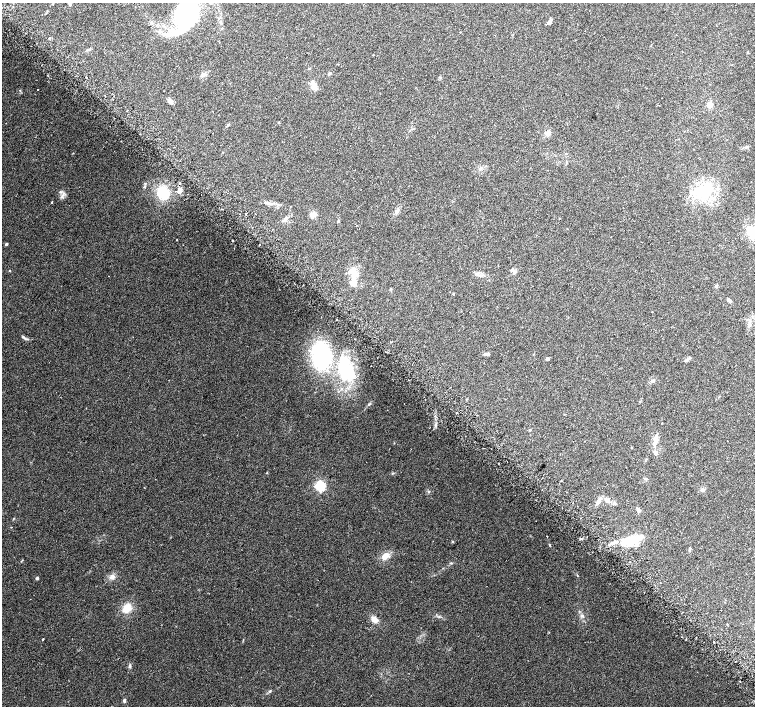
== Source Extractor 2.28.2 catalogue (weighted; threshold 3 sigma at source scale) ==
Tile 6 of 4 x 4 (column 2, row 2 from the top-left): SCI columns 1528-3032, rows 3003-4410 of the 6070 x 6070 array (HDU 1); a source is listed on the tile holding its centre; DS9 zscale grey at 2 x 2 block average (1 PNG px = mean of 2 x 2 image px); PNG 757 x 708 px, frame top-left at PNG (2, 3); no overlay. Shown black and unused: <1% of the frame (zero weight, under 2 of 3 exposures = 2% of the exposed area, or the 3 px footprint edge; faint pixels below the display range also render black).
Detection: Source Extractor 2.28.2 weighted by HDU 2 'WHT'; one run over the whole footprint, this tile lists its part. Background 0.118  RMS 0.0099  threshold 0.0445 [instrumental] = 3 sigma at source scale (4.5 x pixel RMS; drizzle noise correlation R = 1.50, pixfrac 1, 0.0396/0.0396 arcsec/px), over >= 5 px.
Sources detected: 89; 5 inside a brighter object's white glare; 4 cosmic-ray / hot-pixel residue — not listed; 7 inside a brighter listed object's ellipse — not listed separately; the other 73 listed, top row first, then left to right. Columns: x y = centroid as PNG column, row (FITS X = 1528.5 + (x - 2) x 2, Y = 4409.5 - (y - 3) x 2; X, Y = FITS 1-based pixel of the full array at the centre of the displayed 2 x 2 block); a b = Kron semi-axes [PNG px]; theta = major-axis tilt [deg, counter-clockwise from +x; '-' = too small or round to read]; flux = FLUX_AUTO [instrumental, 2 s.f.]
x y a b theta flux
187 13 41 18 76 270
549 22 8 3 62 6.1
460 32 2 2 - 4.6
50 38 3 2 - 1.4
329 73 4 3 - 3
204 74 5 3 - 3.7
86 77 2 2 - 7.6
440 77 3 2 - 1.5
314 87 8 7 - 12
38 90 2 2 - 2.8
170 101 7 5 -43 6.7
709 105 3 3 - 40
279 122 3 2 - 1.5
228 125 4 2 - 1.8
548 133 6 5 - 9.2
747 147 3 2 - 1.7
180 183 2 2 - 2.9
179 191 5 4 - 11
704 191 19 16 -89 79
163 193 12 10 -68 77
52 202 2 2 - 3.9
268 203 9 4 -14 7.3
313 215 8 6 55 10
560 218 2 2 - 2.1
286 220 5 3 - 4.6
338 221 3 3 - 1.8
753 233 8 5 -43 130
177 240 2 2 - 1.1
6 244 4 3 - 2.4
512 269 4 3 - 4.6
10 271 3 2 - 1.1
478 274 5 3 - 4.6
354 279 17 7 -89 28
716 286 4 3 - 3.2
453 294 3 3 - 1.3
729 300 6 3 -48 4.7
652 312 2 2 - 1.3
337 319 2 2 - 3.2
749 323 6 3 -79 4.8
25 338 5 2 - 3.2
486 354 8 3 2 5.4
321 356 21 14 -84 250
548 359 2 2 - 7.2
346 371 28 18 -58 130
653 381 4 3 - 3.1
369 404 5 2 - 2.3
456 412 2 2 - 3.2
530 430 3 3 - 2.2
656 440 14 6 -86 15
631 447 2 2 - 1.3
646 479 4 3 - 2.2
320 486 4 3 - 290
702 489 6 4 33 4.5
607 500 7 4 -35 7.8
598 501 9 4 63 8.8
638 509 5 4 - 3.8
547 536 2 2 - 3.1
632 540 21 8 14 64
452 542 3 3 - 1.7
549 545 3 2 - 1.5
385 556 9 6 46 19
451 563 4 2 - 1.7
112 577 6 6 - 9.3
37 578 2 2 - 5
127 608 9 7 39 31
374 619 7 5 -42 16
43 639 3 2 - 1.3
714 642 2 2 - 4.7
735 661 2 2 - 7.8
130 666 5 3 - 3.3
740 681 2 2 - 1.2
270 691 3 3 - 2
124 701 4 3 - 4.3
Isophote crosses this tile's border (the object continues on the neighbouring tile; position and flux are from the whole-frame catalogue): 2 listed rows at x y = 187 13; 753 233
Diffuse or blended objects may show on this block-average render without a row.